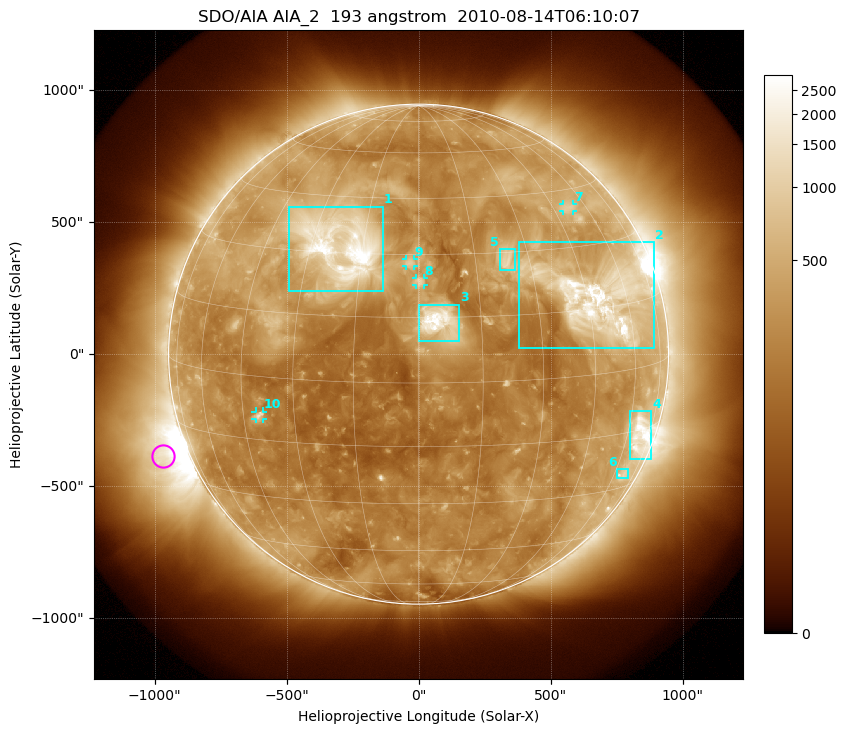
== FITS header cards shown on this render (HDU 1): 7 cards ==
TELESCOP= 'SDO/AIA'
INSTRUME= 'AIA_2'
WAVELNTH=                  193
WAVEUNIT= 'angstrom'
DATE-OBS= '2010-08-14T06:10:07.84'
CTYPE1  = 'HPLN-TAN'
CTYPE2  = 'HPLT-TAN'

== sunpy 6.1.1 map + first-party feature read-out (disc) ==
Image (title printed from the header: SDO/AIA AIA_2  193 angstrom  2010-08-14T06:10:07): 1024 x 1024 px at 2.4 arcsec/px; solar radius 947 arcsec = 395 px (full disc in frame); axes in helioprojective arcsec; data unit not stated in the header (colour bar unlabelled)
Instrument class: DISC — disc imager (sunpy class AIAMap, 193 A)
Bright regions (active regions / flare kernels): reference = the median radial profile (limb darkening/brightening removed); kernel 9 px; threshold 5 sigma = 543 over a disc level ~253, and >= 1.15x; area >= 12 px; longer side >= 9 px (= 22 arcsec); searched inside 0.97 R_sun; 10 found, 10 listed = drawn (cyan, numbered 1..; 4 of them under ~33 arcsec drawn as corner ticks so the feature stays visible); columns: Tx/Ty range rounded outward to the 5 arcsec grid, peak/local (2 s.f.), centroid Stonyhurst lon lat
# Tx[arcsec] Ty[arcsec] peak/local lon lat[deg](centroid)
1 -490..-135 240..560 19 -21 +32
2 380..895 20..425 13 +49 +17
3 0..155 45..190 15 +5 +14
4 800..880 -395..-215 7.7 +66 -16
5 305..365 320..400 5.8 +24 +28
6 750..795 -470..-435 2.9 +66 -26
7 545..585 540..570 3.5 +51 +40
8 -10..20 260..290 5.8 +0 +23
9 -50..-20 330..360 5.1 -2 +28
10 -620..-590 -245..-215 4.6 -40 -9
Off-limb structures (1.02-1.3 R_sun): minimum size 162 px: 2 found; the strongest spans PA ~85..130 deg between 1.02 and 1.3 R_sun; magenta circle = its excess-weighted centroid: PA ~110 deg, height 1.1 R_sun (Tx ~-970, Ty ~-390 arcsec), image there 7.1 x the reference